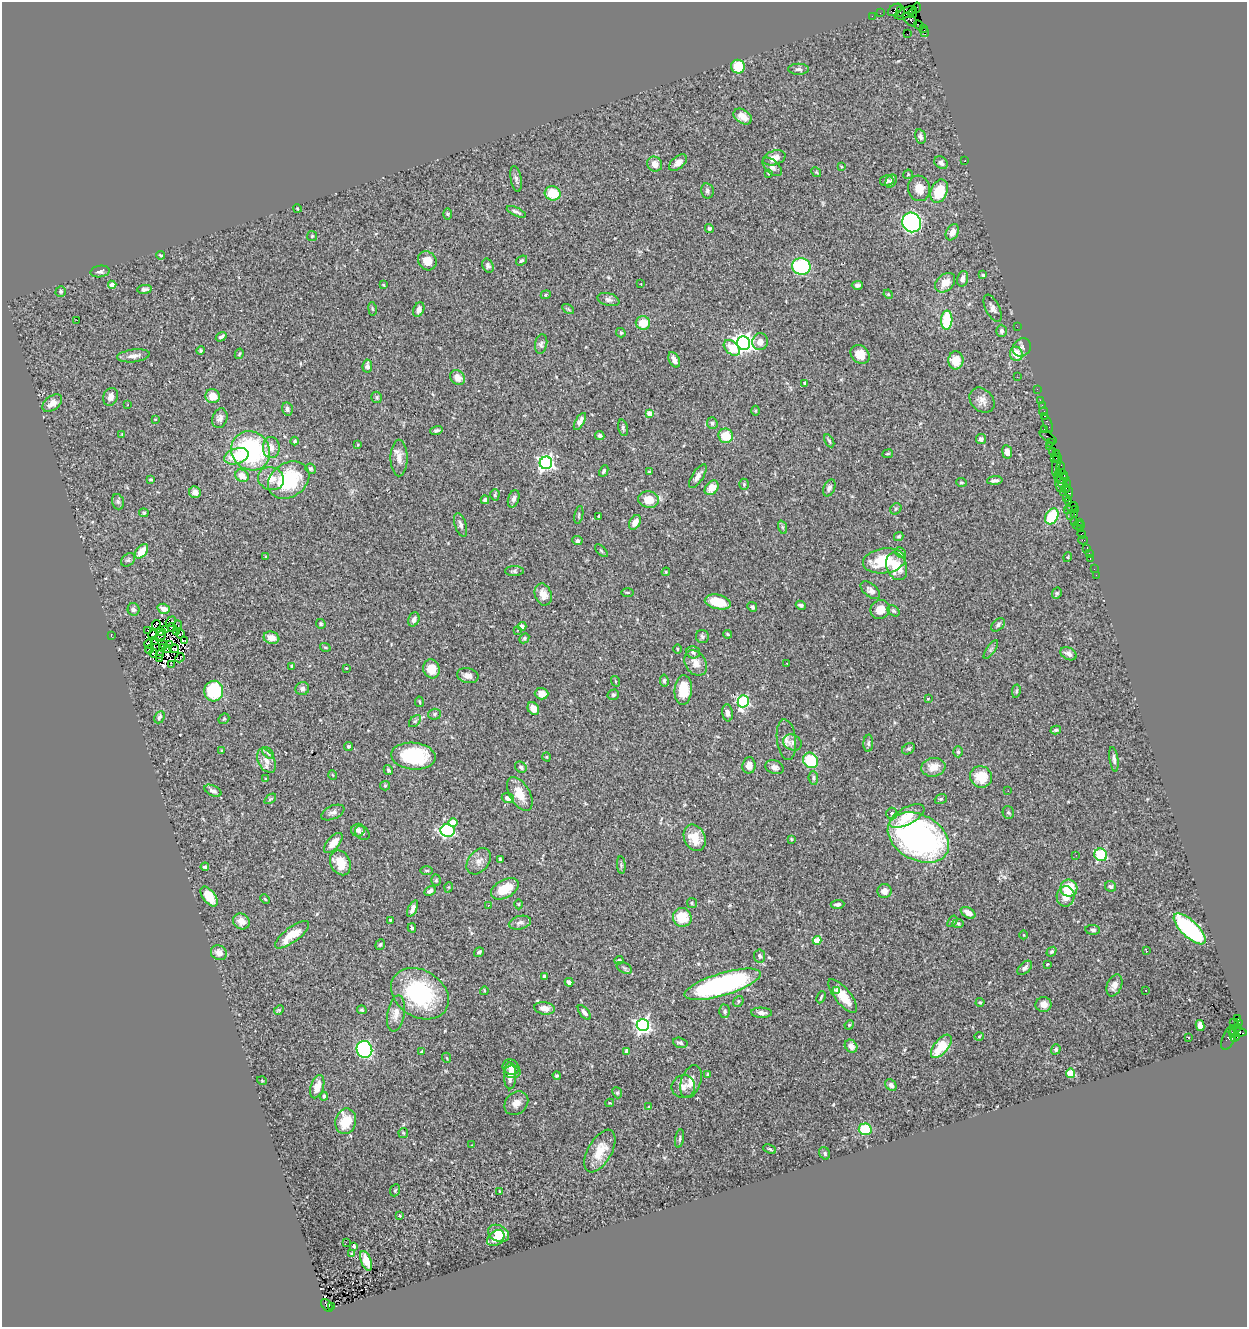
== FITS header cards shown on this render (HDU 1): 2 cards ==
NAXIS1  =                 1245
NAXIS2  =                 1325

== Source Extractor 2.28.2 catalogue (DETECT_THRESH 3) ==
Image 1245 x 1325 px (HDU 1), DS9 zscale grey, 1 PNG px = 1 image px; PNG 1249 x 1329 px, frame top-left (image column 1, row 1325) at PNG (2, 2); each listed source drawn as its Kron ellipse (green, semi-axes under 4 px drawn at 4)
Background 1.43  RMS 0.066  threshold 0.198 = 3 sigma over >= 5 px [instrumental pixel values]
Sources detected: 435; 2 with non-positive FLUX_AUTO (blend fragments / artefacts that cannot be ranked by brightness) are neither listed nor drawn; the other 433 listed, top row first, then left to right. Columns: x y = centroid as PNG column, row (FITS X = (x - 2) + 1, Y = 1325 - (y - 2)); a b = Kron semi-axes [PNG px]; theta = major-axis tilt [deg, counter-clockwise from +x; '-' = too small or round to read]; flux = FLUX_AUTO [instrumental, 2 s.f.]
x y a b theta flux
916 8 5 3 - 36
895 10 8 5 38 240
900 11 5 3 - 230
880 13 2 2 - 25
906 13 11 5 23 570
913 13 4 3 - 83
872 16 2 2 - 19
910 19 8 5 -48 710
918 25 4 3 - 200
923 28 3 2 - 61
925 32 5 3 - 62
907 34 2 2 - 860
738 67 7 7 - 110
799 69 10 5 0 12
743 117 10 6 -33 34
920 137 7 5 -76 14
774 158 11 7 18 35
965 160 3 2 - 32
678 163 10 6 40 23
941 163 7 5 -42 18
655 164 8 7 - 39
772 167 12 6 -42 18
841 167 4 3 - 4.5
816 172 5 4 - 4.3
768 173 3 2 - 4.3
908 174 5 4 - 4.9
516 179 13 5 -81 14
887 181 7 5 13 9.8
891 181 7 5 61 10
919 188 13 11 -74 54
707 191 7 6 - 12
939 191 12 8 68 130
553 193 8 7 - 110
297 209 4 3 - 4.3
516 212 10 3 -25 11
447 214 6 4 -88 4.8
912 222 10 9 - 840
709 228 5 4 - 7.3
952 232 8 6 60 32
312 236 5 5 - 5.1
161 255 4 3 - 5.5
521 260 6 4 36 8
427 261 10 8 -46 46
488 266 7 5 -65 11
801 266 9 8 - 370
100 272 9 5 8 13
983 275 4 4 - 4.8
963 279 8 5 75 20
945 283 11 8 44 52
641 284 2 2 - 2.9
112 285 4 4 - 48
383 285 3 2 - 3.8
857 285 5 4 - 12
145 289 7 4 7 10
61 291 5 5 - 7.3
888 294 5 4 - 3.9
546 295 5 4 - 4.5
608 300 11 6 -14 17
993 308 15 7 -63 19
372 309 7 3 -81 4.9
419 309 8 5 65 21
568 309 6 4 -34 5.7
77 320 2 2 - 28
947 320 9 5 88 190
643 323 7 7 - 68
1017 327 2 2 - 12
1001 331 6 5 - 12
621 333 5 4 - 8.7
221 337 6 3 34 11
760 342 8 7 - 27
743 343 7 6 - 2000
541 344 10 6 79 13
1022 347 10 8 40 16
732 348 9 6 -44 97
200 350 4 4 - 5.9
239 354 5 3 - 5.7
860 354 10 8 -44 50
1016 354 7 6 - 59
133 356 16 6 7 28
674 360 8 5 -64 22
956 360 9 7 88 71
367 366 6 5 - 12
1017 377 3 2 - 3.5
457 378 8 6 -51 39
805 383 3 3 - 4.9
1037 389 2 2 - 33
213 396 7 7 - 55
111 397 9 7 68 26
377 397 6 5 - 7.3
982 400 14 11 -46 33
1040 400 2 2 - 41
52 403 11 7 36 40
128 405 3 2 - 5.2
1042 406 3 2 - 63
287 409 7 5 -77 16
756 411 5 3 - 4.1
1044 412 4 3 - 140
649 413 4 4 - 54
1045 416 3 2 - 79
220 418 10 7 70 19
155 419 3 2 - 2.5
580 421 9 4 60 25
712 423 6 5 - 8.4
1047 423 10 3 -67 150
623 428 8 5 -76 9.4
1044 429 2 2 - 54
436 430 6 4 17 10
122 434 4 2 - 3.1
600 435 5 4 - 8.9
726 436 7 7 - 97
1048 437 10 3 -31 250
981 439 5 5 - 14
295 441 4 4 - 8.6
829 441 7 3 -60 6.6
1051 442 3 2 - 74
358 445 3 3 - 3.6
1049 446 2 2 - 130
271 448 10 8 -86 39
251 451 20 18 -49 560
1052 451 3 2 - 48
1007 452 7 5 -82 24
1057 453 3 2 - 54
888 454 5 2 - 4.3
236 456 12 7 19 140
1057 457 4 3 - 190
399 458 18 8 90 37
1054 458 3 3 - 240
546 463 6 6 - 1200
1056 463 13 4 83 570
1061 468 6 4 -88 270
311 469 5 5 - 7.3
604 471 6 3 63 8.3
649 471 3 3 - 5
1063 474 5 3 - 310
242 476 7 6 - 42
698 476 14 5 57 22
271 479 13 11 -19 51
1062 479 6 3 28 380
151 480 4 2 - 4.2
289 480 22 17 33 300
995 480 8 4 3 13
1059 480 12 2 -86 310
961 482 5 3 - 4.8
1063 483 4 2 - 160
744 484 5 4 - 6.2
1067 484 4 2 - 51
712 488 8 6 49 51
829 488 9 5 66 15
1065 489 4 3 - 94
195 492 6 5 - 31
1063 492 3 2 - 66
1069 492 6 3 -81 270
495 495 5 4 - 6.7
1067 498 2 2 - 42
514 499 9 5 73 15
485 500 4 4 - 11
649 500 10 8 -11 65
118 502 8 5 -74 9.4
1069 502 3 2 - 140
1072 507 6 3 19 130
896 509 6 5 - 8
1068 510 4 2 - 53
1075 510 3 2 - 56
144 513 5 4 - 5.2
1075 514 4 2 - 170
579 515 9 3 79 5.6
599 516 4 3 - 8.3
1052 516 8 6 59 190
1070 516 2 2 - 45
1075 521 2 2 - 77
635 522 8 5 57 33
1079 522 2 2 - 86
461 525 12 5 -72 16
1079 525 6 3 2 120
782 527 7 4 -71 7.5
1081 529 3 3 - 95
1082 534 5 3 - 140
899 536 5 4 - 6.5
1083 540 4 2 - 36
577 541 5 4 - 9.8
1087 548 4 3 - 110
142 551 8 5 52 75
601 551 8 3 -45 5.5
900 552 5 5 - 8.6
1089 553 2 2 - 19
266 557 3 3 - 5.2
1068 557 5 3 - 3.9
1090 558 2 2 - 47
128 560 8 5 40 9.6
884 561 21 12 7 160
897 566 14 10 -68 100
1094 569 2 2 - 17
514 571 9 5 -1 9.7
666 572 4 3 - 4.4
1096 575 2 2 - 8.8
870 590 11 6 -39 18
627 592 6 3 0 4.9
1057 593 6 4 63 6.4
543 595 11 8 -70 41
718 602 13 7 -13 83
801 605 5 3 - 7.3
752 607 5 4 - 10
133 609 6 6 - 12
164 609 6 5 - 33
880 610 10 9 - 52
893 611 7 5 -39 7.7
414 619 7 5 68 20
171 622 6 2 48 1.9
321 624 5 4 - 6.9
156 625 5 2 - 1.3
178 625 4 2 - 5.8
998 625 8 5 45 10
522 626 4 4 - 17
172 627 4 2 - 2.6
147 630 2 2 - 1.3
165 630 4 2 - 3.8
518 630 3 2 - 10
160 632 3 2 - 6.9
176 632 3 2 - 3.4
180 634 4 2 - 0.22
728 634 4 3 - 5.1
152 635 5 2 - 8.5
111 636 3 2 - 5.6
161 636 7 2 63 6.1
702 636 7 6 - 9.9
271 638 8 6 -17 40
524 638 5 4 - 6.4
154 641 2 2 - 2.4
185 641 3 3 - 1200
149 644 5 3 - 0.97
163 644 5 2 - 1.6
169 644 4 2 - 8.9
163 647 3 2 - 6.5
325 647 5 3 - 5.1
167 648 3 2 - 5
174 649 5 2 - 1.4
677 649 4 3 - 3.7
149 650 4 3 - 5.1
991 650 11 3 54 7.6
693 652 7 6 - 13
153 653 4 2 - 3.7
159 654 4 2 - 4.6
1068 654 9 6 -29 20
180 658 5 2 - 6.2
160 659 2 2 - 3.2
696 663 14 10 -56 40
787 663 2 2 - 3.3
171 665 3 2 - 5.8
292 666 4 3 - 4.5
346 668 3 3 - 2.9
431 669 9 8 - 69
468 676 11 7 -11 23
615 681 5 3 - 4
664 681 6 4 -83 8.9
302 689 7 6 - 15
683 690 15 8 85 110
214 691 10 9 - 250
1016 691 7 4 80 7.1
542 694 7 5 -2 27
613 695 6 5 - 7.8
928 698 4 3 - 3.3
743 701 6 5 - 530
419 702 5 3 - 4.7
533 709 7 5 -60 38
727 713 8 5 -83 17
434 714 6 5 - 7.8
159 717 6 5 - 11
224 719 6 4 44 6.4
415 721 7 4 44 8.9
1056 730 5 4 - 6.8
786 740 20 9 -83 33
792 742 10 7 -27 17
868 743 8 5 86 9.5
348 746 5 4 - 5.1
908 749 7 5 36 8.2
222 751 3 2 - 3.6
958 752 5 4 - 6.6
268 753 7 4 -45 9.5
413 756 22 13 -5 300
547 757 4 3 - 3.3
1114 759 12 4 -82 14
811 760 8 7 - 200
266 761 13 8 -63 40
749 765 8 6 85 34
521 767 6 5 - 13
775 767 9 6 -20 18
933 767 12 9 10 54
388 770 5 4 - 6.7
333 775 5 3 - 3.4
981 777 11 10 - 100
813 778 7 4 -84 9.1
266 779 3 2 - 3.8
385 786 5 4 - 5
213 791 9 5 -26 16
1008 791 3 2 - 4.4
520 794 19 10 -60 77
508 798 6 5 - 25
270 799 7 3 36 5.2
941 799 6 4 20 6.9
333 812 12 6 24 17
892 813 6 5 - 11
1008 813 6 5 - 8.2
907 816 19 8 28 79
453 822 4 4 - 72
358 830 6 6 - 17
448 830 7 6 - 530
362 833 8 6 -40 11
918 837 33 22 -28 1500
695 838 14 10 -65 77
791 839 4 3 - 4.3
333 843 12 6 49 42
1076 855 2 2 - 3.4
1101 855 6 6 - 290
500 860 4 3 - 7.4
479 861 15 10 51 34
340 863 13 10 -65 83
621 865 9 3 -86 6.3
205 867 4 3 - 8.7
426 870 6 3 -1 5.5
436 880 6 5 - 6.7
1111 886 6 5 - 8.4
449 887 5 3 - 4
1069 888 8 8 - 130
505 889 15 9 28 110
430 891 6 4 29 13
884 891 7 7 - 30
1066 896 10 9 - 47
209 897 11 6 -52 77
265 899 5 3 - 4.6
692 903 5 5 - 6.4
519 904 5 3 - 4
837 904 7 4 4 13
488 905 3 3 - 4.8
413 908 9 4 66 20
968 913 8 5 -30 30
682 917 9 9 - 96
390 920 3 3 - 3.8
241 921 8 7 - 40
952 921 6 3 54 6.6
520 923 11 6 13 19
958 923 6 4 -2 6.7
412 928 4 3 - 6.5
1190 929 20 8 -44 530
1093 930 7 5 -5 11
292 935 20 7 37 89
1024 935 4 3 - 3.1
817 940 4 4 - 110
380 945 5 4 - 6.3
1146 951 4 2 - 5.3
479 952 5 4 - 10
1052 952 5 4 - 7.3
219 953 8 7 - 32
760 956 6 5 - 12
619 960 4 4 - 9.2
1047 964 3 2 - 3.2
624 968 8 5 -26 8.9
1025 968 9 5 42 14
544 976 3 3 - 15
569 982 4 4 - 17
722 984 40 11 17 820
1114 985 11 7 67 30
1146 990 3 2 - 4.4
484 991 4 2 - 3.8
836 991 3 3 - 9.5
420 994 31 23 -32 420
843 996 21 8 -51 77
821 997 6 3 65 5.2
738 1001 5 4 - 6.8
980 1002 4 4 - 4.9
1043 1004 8 7 - 31
544 1008 10 6 -9 33
279 1010 5 4 - 5.6
362 1010 5 4 - 6.7
724 1011 6 5 - 10
584 1012 8 4 -50 16
761 1013 10 5 -3 18
396 1014 18 8 80 39
1238 1018 3 3 - 710
1234 1022 3 2 - 25
1239 1022 3 3 - 38
643 1025 6 6 - 1200
849 1025 5 4 - 4.3
1200 1025 5 4 - 28
1237 1028 4 3 - 480
1238 1032 8 3 -5 300
1233 1033 5 3 - 250
979 1036 5 3 - 3.9
1229 1037 13 6 67 550
1235 1037 5 3 - 310
1188 1038 3 2 - 4.5
680 1043 7 5 -15 10
851 1046 7 5 -47 30
941 1046 14 7 51 120
364 1049 8 8 - 550
1056 1049 5 4 - 7.2
422 1051 4 3 - 6.1
627 1051 4 4 - 20
447 1058 5 3 - 4.2
511 1067 8 7 - 23
512 1072 8 6 2 21
1071 1073 4 4 - 180
708 1074 3 3 - 5.3
510 1076 13 6 -90 36
557 1076 4 3 - 6.7
262 1081 5 3 - 3.4
691 1082 17 9 71 46
891 1085 6 5 - 14
317 1087 12 6 72 44
683 1087 12 11 - 29
617 1093 6 4 -67 7
324 1096 4 3 - 5.9
516 1103 13 10 43 31
610 1103 4 4 - 4.3
649 1107 4 2 - 3.3
346 1121 13 10 79 110
865 1129 6 6 - 160
403 1133 5 5 - 5.1
680 1139 9 3 80 6.8
471 1145 2 2 - 2.1
770 1149 7 3 -25 6.3
600 1151 23 12 61 90
825 1153 6 5 - 9.1
395 1190 6 4 66 5.9
499 1191 3 2 - 2.4
399 1216 4 3 - 4.8
498 1233 11 8 -26 85
496 1238 9 6 39 37
346 1242 3 2 - 13
354 1246 3 3 - 3.4
352 1254 4 3 - 10
366 1261 10 5 -70 39
327 1305 7 4 -52 830
332 1306 3 2 - 330
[2 non-positive-flux detections neither listed nor drawn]